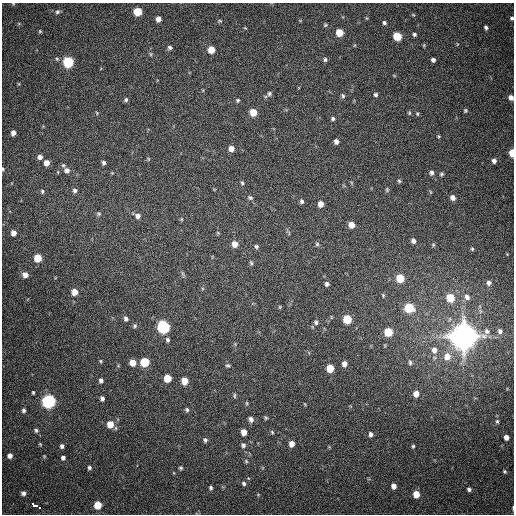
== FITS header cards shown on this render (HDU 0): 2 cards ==
NAXIS1  =                  512
NAXIS2  =                  512

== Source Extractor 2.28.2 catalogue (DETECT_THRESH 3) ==
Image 512 x 512 px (HDU 0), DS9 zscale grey, 1 PNG px = 1 image px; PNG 516 x 516 px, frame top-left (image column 1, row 512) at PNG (2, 3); no overlay
Background 407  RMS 11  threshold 32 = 3 sigma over >= 5 px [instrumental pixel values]
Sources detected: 148; all 148 listed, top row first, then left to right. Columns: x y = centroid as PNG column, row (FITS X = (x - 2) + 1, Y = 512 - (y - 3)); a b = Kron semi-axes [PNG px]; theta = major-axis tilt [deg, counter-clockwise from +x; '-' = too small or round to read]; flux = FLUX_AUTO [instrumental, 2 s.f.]
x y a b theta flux
13 4 5 5 - 7.7e+02
138 11 6 5 - 2.1e+04
57 12 7 6 - 1.7e+03
413 15 6 4 -3 7.3e+02
366 18 5 3 - 6.6e+02
512 18 5 4 - 1.4e+03
158 19 5 4 - 3.7e+03
219 21 5 4 - 8.2e+02
384 23 5 5 - 1.4e+03
325 25 5 4 - 8.9e+02
486 27 5 4 - 1.6e+03
40 31 5 4 - 8.7e+02
339 33 5 5 - 1.5e+04
414 34 4 4 - 1.3e+03
397 36 6 5 - 2.6e+04
424 45 6 3 72 7.6e+02
170 48 5 5 - 1.6e+03
211 50 5 5 - 1.2e+04
151 54 6 4 -89 1.0e+03
325 60 5 5 - 1.4e+03
433 60 4 4 - 2.0e+03
68 62 6 6 - 7.5e+04
269 94 5 5 - 1.4e+03
376 95 5 5 - 1.4e+03
343 96 6 5 - 1.3e+03
511 97 5 4 - 3.0e+03
126 100 5 5 - 1.4e+03
238 100 5 5 - 1.1e+03
465 111 5 4 - 9.5e+02
253 112 6 5 - 1.2e+04
97 113 5 3 - 6.6e+02
409 113 5 4 - 8.6e+02
417 114 5 4 - 9.1e+02
333 119 5 4 - 1.4e+03
13 133 5 4 - 3.3e+03
438 136 4 3 - 7.3e+02
336 142 5 4 - 2.5e+03
231 149 6 5 - 4.9e+03
512 153 6 4 -89 1.5e+04
40 157 5 5 - 2.8e+03
148 159 6 4 -90 7.8e+02
494 161 5 5 - 2.7e+03
46 163 5 5 - 5.8e+03
104 163 5 4 - 1.8e+03
63 165 6 5 - 1.2e+03
3 169 4 3 - 7.1e+02
67 170 7 7 - 3.1e+03
58 172 5 3 - 5.9e+02
112 173 4 4 - 6.3e+02
432 173 5 5 - 2.0e+03
441 174 5 4 - 1.2e+03
399 181 5 4 - 1.0e+03
242 183 6 5 - 1.1e+03
75 190 6 5 - 2.2e+03
387 190 6 4 72 9.8e+02
42 191 6 5 - 1.2e+03
431 192 5 3 - 6.0e+02
250 198 7 5 -12 1.4e+03
453 198 5 5 - 3.3e+03
302 201 5 5 - 1.6e+03
321 204 5 5 - 5.5e+03
99 214 6 6 - 1.3e+03
138 216 7 6 - 3.0e+03
181 219 6 4 -89 8.3e+02
352 225 5 5 - 7.3e+03
14 233 5 5 - 4.1e+03
218 233 5 3 - 7.1e+02
413 241 5 4 - 2.3e+03
235 244 6 6 - 6.3e+03
317 244 5 5 - 1.2e+03
433 245 5 5 - 8.8e+02
256 246 5 5 - 1.4e+03
472 249 5 4 - 8.0e+02
38 258 6 5 - 1.8e+04
251 263 7 4 -78 1.2e+03
183 274 10 3 -75 1.1e+03
25 275 5 5 - 4.9e+03
400 278 6 5 - 2.2e+04
489 283 5 5 - 2.1e+03
327 284 6 5 - 2.0e+03
75 292 6 5 - 7.0e+03
383 295 6 4 -71 9.9e+02
467 297 8 6 -55 3.0e+03
450 298 6 5 - 2.0e+04
280 307 5 3 - 6.8e+02
409 308 6 6 - 3.4e+04
126 319 6 5 - 1.9e+03
347 319 6 5 - 2.7e+04
316 322 6 5 - 1.5e+03
134 326 6 5 - 1.3e+03
163 327 6 6 - 1.2e+05
487 331 8 6 -73 2.2e+03
500 331 6 5 - 1.8e+03
388 332 6 5 - 2.4e+04
464 336 9 8 - 1.9e+06
167 340 7 5 -73 1.7e+03
434 350 9 7 -84 4.3e+03
447 356 9 8 - 7.6e+03
100 361 4 4 - 8.0e+02
145 362 6 6 - 3.2e+04
410 362 8 5 -81 1.6e+03
133 363 6 5 - 8.8e+03
344 364 5 5 - 3.9e+03
228 366 6 5 - 1.3e+03
330 368 6 5 - 1.7e+04
167 378 6 5 - 1.6e+04
101 380 6 5 - 2.0e+03
185 381 6 5 - 1.1e+04
33 392 4 3 - 8.6e+02
416 394 6 5 - 5.6e+03
234 396 7 4 86 1.1e+03
102 399 6 5 - 2.0e+03
49 401 6 6 - 2.0e+05
247 403 5 5 - 8.8e+02
24 410 5 4 - 1.6e+03
187 410 6 5 - 1.5e+03
266 418 6 4 -46 1.0e+03
251 419 7 6 - 2.8e+03
497 421 6 4 -75 1.0e+03
110 424 7 6 - 1.0e+04
36 430 5 4 - 1.4e+03
244 432 6 5 - 6.3e+03
272 432 5 4 - 9.4e+02
371 434 5 4 - 2.1e+03
506 437 5 4 - 4.0e+03
205 440 6 5 - 1.8e+03
40 444 5 3 - 7.0e+02
291 444 6 5 - 5.2e+03
243 445 6 6 - 2.1e+03
62 446 5 4 - 2.0e+03
413 446 4 3 - 9.7e+02
10 456 5 4 - 3.1e+03
44 456 5 4 - 6.8e+02
63 458 5 5 - 2.1e+03
246 461 6 5 - 1.1e+03
89 468 5 5 - 1.6e+03
181 468 5 4 - 1.1e+03
504 471 5 4 - 9.5e+02
244 483 6 5 - 1.7e+03
394 486 5 4 - 3.9e+03
211 488 5 4 - 1.4e+03
469 489 4 4 - 1.7e+03
23 493 5 5 - 2.4e+03
416 494 5 5 - 1.1e+04
34 505 7 3 -9 2.8e+04
98 505 5 5 - 1.9e+04
39 508 3 3 - 1.2e+04
513 508 6 3 -90 8.0e+02
At the frame edge (FLAGS 8, measured only in part): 6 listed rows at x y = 13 4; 512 18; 511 97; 512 153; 3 169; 513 508